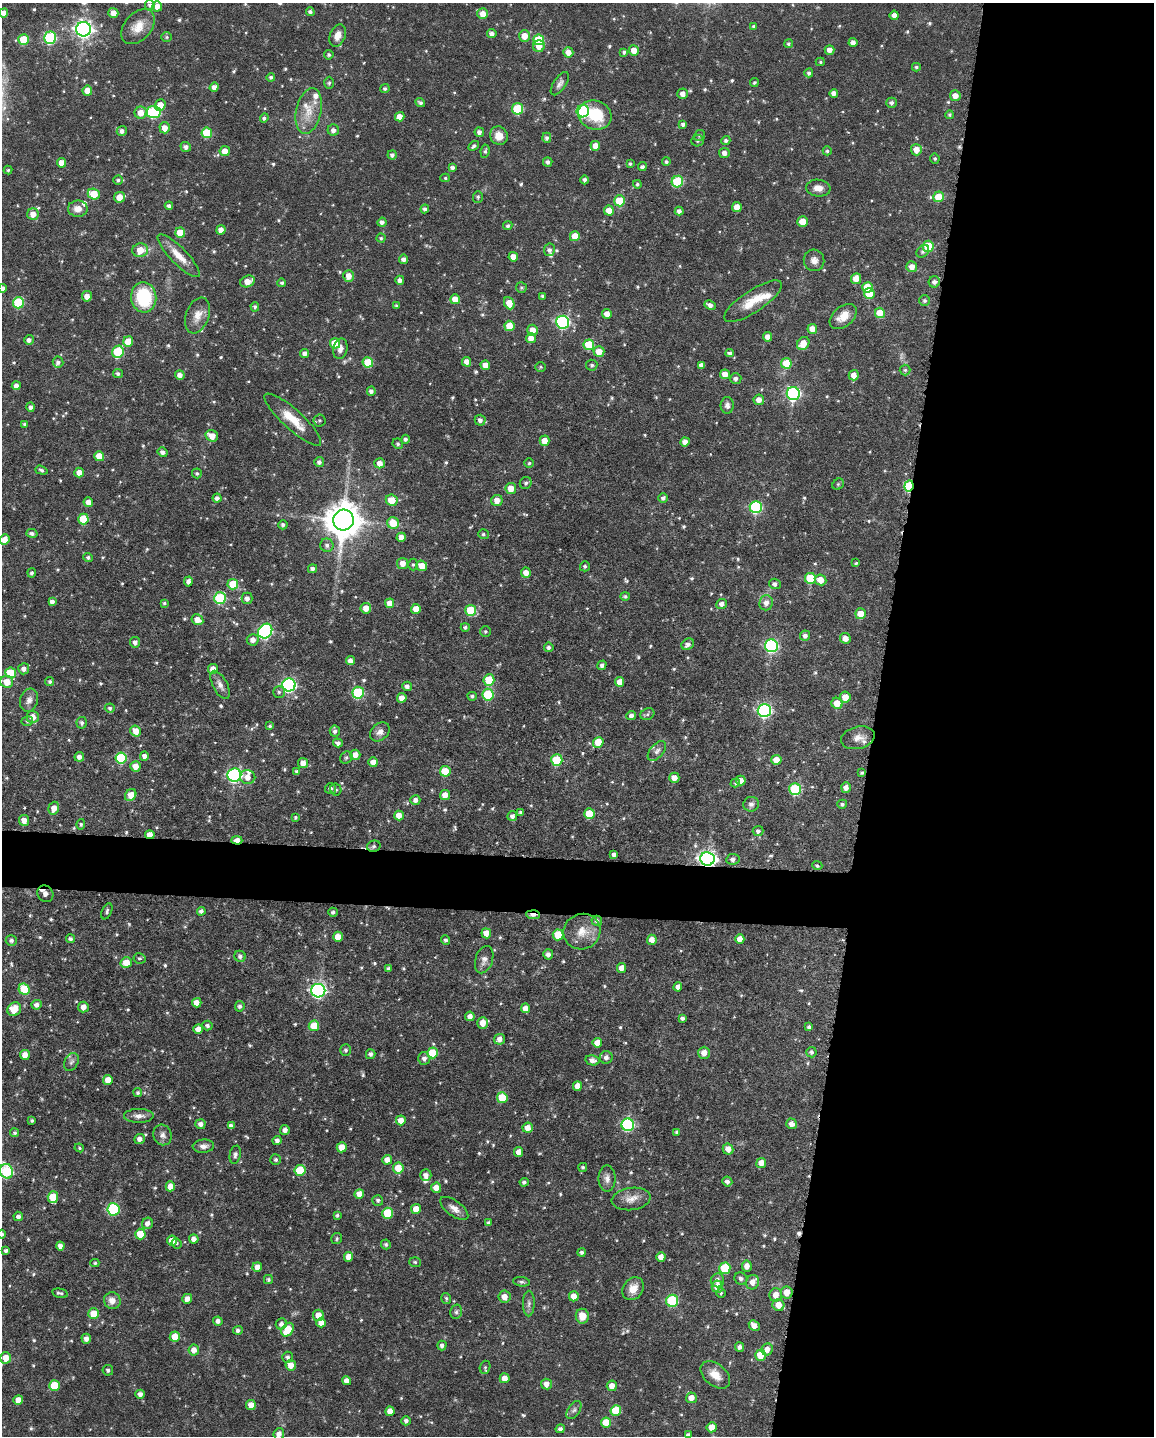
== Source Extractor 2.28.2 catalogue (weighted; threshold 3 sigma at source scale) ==
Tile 8 of 4 x 3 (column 4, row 2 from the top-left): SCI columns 3461-4612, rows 1654-3087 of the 4615 x 4632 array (HDU 1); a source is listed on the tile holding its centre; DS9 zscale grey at full resolution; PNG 1156 x 1438 px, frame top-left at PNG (2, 3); each listed source drawn as its Kron ellipse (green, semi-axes under 4 px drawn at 4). Shown black and unused: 27% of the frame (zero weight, under 6 of 12 exposures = <1% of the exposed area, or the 3 px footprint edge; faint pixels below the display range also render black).
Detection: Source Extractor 2.28.2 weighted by HDU 2 'WHT'; one run over the whole footprint, this tile lists its part. Background 0.0696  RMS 0.0044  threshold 0.0179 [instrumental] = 3 sigma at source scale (4.09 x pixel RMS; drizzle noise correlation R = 1.36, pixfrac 0.8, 0.05/0.05 arcsec/px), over >= 5 px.
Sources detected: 670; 3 cosmic-ray / hot-pixel residue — neither listed nor drawn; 11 inside a brighter listed object's ellipse — not listed separately; of the other 656, all 500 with FLUX_AUTO >= 0.589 (the completeness limit of this list) listed and drawn (156 fainter detections not listed), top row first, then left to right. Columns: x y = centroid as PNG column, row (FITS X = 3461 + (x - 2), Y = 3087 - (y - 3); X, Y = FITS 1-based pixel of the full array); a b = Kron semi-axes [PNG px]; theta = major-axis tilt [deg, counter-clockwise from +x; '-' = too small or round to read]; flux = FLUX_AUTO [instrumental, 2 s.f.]
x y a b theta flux
150 5 5 5 - 1.1
157 6 5 5 - 3.4
310 12 4 4 - 1.1
4 13 4 4 - 2.4
113 13 5 5 - 3.7
483 14 5 5 - 4
894 15 4 4 - 2.1
138 27 20 13 49 6
754 27 4 3 - 0.85
83 29 7 7 - 160
492 34 5 4 - 1.7
338 36 12 7 69 3.6
524 36 6 5 - 5.2
167 37 5 4 - 0.59
50 38 6 6 - 39
23 39 5 5 - 11
539 40 5 5 - 16
853 43 4 4 - 2
788 44 4 4 - 0.76
539 46 6 6 - 3.4
634 50 5 5 - 4.3
830 50 5 5 - 2.5
568 52 5 5 - 3.3
624 52 4 3 - 0.76
329 55 4 4 - 0.76
820 62 4 4 - 0.61
916 67 4 3 - 0.6
809 73 4 4 - 0.93
271 77 4 4 - 0.79
329 83 6 4 88 0.77
754 83 4 3 - 0.59
560 84 13 6 56 1.6
214 87 5 4 - 2.1
385 89 4 4 - 0.8
87 91 5 5 - 4
834 93 4 4 - 2
682 94 5 5 - 2.2
955 96 5 5 - 3.2
420 103 5 4 - 0.91
891 103 5 5 - 1.2
160 105 5 5 - 4.5
517 109 5 5 - 19
309 111 23 12 78 7.5
583 111 6 6 - 46
154 112 7 6 - 38
141 113 6 6 - 4.3
595 115 17 14 -19 14
949 115 4 4 - 0.72
400 117 5 4 - 3.4
264 118 5 4 - 0.82
683 124 4 4 - 1.1
165 128 5 5 - 4.2
333 130 6 5 - 1.7
122 131 5 5 - 1.7
479 132 5 4 - 1.5
207 133 5 5 - 15
700 135 6 5 - 0.85
499 136 9 8 - 4.5
547 138 5 4 - 1.1
726 140 4 4 - 0.84
698 141 6 5 - 0.76
474 146 6 4 39 0.91
595 146 5 5 - 4
186 147 5 5 - 1.6
916 150 5 5 - 4
225 151 5 5 - 4.3
485 151 7 4 82 0.83
827 151 4 4 - 0.76
724 153 5 5 - 2.1
392 155 4 4 - 1.3
935 158 5 5 - 0.68
548 162 5 4 - 1.2
666 162 4 4 - 0.84
62 163 5 4 - 3.5
630 164 3 3 - 0.66
642 167 4 4 - 1.1
452 168 4 4 - 1.1
8 170 4 4 - 0.64
445 178 5 4 - 0.59
118 180 5 4 - 0.76
585 180 4 4 - 1.2
677 182 6 5 - 26
637 184 4 4 - 0.79
818 188 12 8 -7 3.1
94 194 6 5 - 10
119 197 5 5 - 4.7
478 197 6 5 - 0.7
939 197 5 5 - 8.9
620 201 5 5 - 15
169 206 4 4 - 1.2
737 207 5 5 - 5
78 209 10 8 0 3.4
425 209 4 4 - 1.1
609 211 5 5 - 5.6
679 211 4 4 - 1.4
33 214 6 5 - 3.9
382 222 4 4 - 1.6
803 222 5 5 - 6.6
508 226 5 4 - 0.93
221 230 5 4 - 2.5
180 233 5 5 - 7.5
575 236 5 5 - 5.3
381 238 4 4 - 0.59
928 246 5 5 - 15
140 250 8 6 12 5.8
549 250 6 5 - 1.4
923 251 7 5 45 1.1
179 256 28 8 -46 6.2
513 257 5 4 - 3.3
404 259 4 4 - 1.6
814 260 11 10 - 2.5
912 267 5 5 - 3.4
349 276 6 5 - 3.8
856 279 5 5 - 4.5
400 280 4 4 - 1.4
248 281 7 5 24 4.1
934 282 6 5 - 1.7
282 283 4 4 - 0.88
867 287 5 5 - 10
2 288 4 4 - 1.4
521 288 5 5 - 0.71
869 294 5 5 - 8.2
87 296 5 5 - 2.8
542 296 3 3 - 0.65
144 297 15 12 -83 22
455 299 5 5 - 4.6
753 301 34 11 34 9.1
925 301 5 5 - 0.81
18 303 6 5 - 22
509 303 6 5 - 5.9
710 305 6 4 -26 1.9
396 306 4 3 - 0.67
255 307 5 4 - 0.92
880 313 5 5 - 6.6
607 314 5 4 - 3.3
198 315 18 11 70 4.7
843 316 15 10 41 5.2
563 322 6 6 - 57
509 326 5 5 - 7.1
812 329 5 5 - 4
533 330 5 5 - 4.1
767 337 5 4 - 2.4
531 338 5 5 - 3.2
29 340 5 4 - 1.4
128 341 5 5 - 6.9
335 343 5 5 - 8.8
803 343 7 6 - 4.7
589 345 5 5 - 13
340 349 10 7 77 2.2
599 351 5 5 - 5.5
118 352 6 5 - 22
305 353 4 4 - 1.7
730 353 4 4 - 1.2
58 362 5 5 - 1.1
368 362 5 5 - 11
467 362 5 4 - 2.9
786 363 5 5 - 12
485 365 5 4 - 3.6
592 365 5 5 - 0.94
701 365 4 4 - 1.6
541 367 5 4 - 0.59
905 370 5 5 - 0.69
118 374 5 4 - 0.89
725 374 5 4 - 3.6
180 375 5 4 - 2.3
854 375 5 5 - 2.9
736 379 6 5 - 1.5
16 386 4 4 - 2
371 391 4 4 - 1.4
793 394 6 6 - 70
759 400 5 5 - 3.1
727 405 8 6 86 1.5
31 407 4 4 - 1.3
293 420 37 10 -42 9.1
320 420 6 6 - 0.84
480 420 5 5 - 1.5
25 424 4 3 - 0.83
212 436 6 5 - 4.7
405 439 4 4 - 0.99
544 441 5 5 - 4.3
685 442 5 4 - 2.9
398 444 5 5 - 0.76
163 452 5 4 - 1.4
99 456 5 5 - 5.2
319 462 5 5 - 1.2
380 463 5 5 - 3.1
529 463 4 4 - 0.6
41 470 6 4 -17 0.86
79 473 5 4 - 3.2
197 473 5 5 - 0.78
526 483 6 6 - 1.1
838 484 6 5 - 0.61
909 486 6 4 81 25
511 488 5 5 - 5.4
217 498 4 4 - 1.4
663 498 4 4 - 1.2
392 500 6 5 - 7
497 500 5 5 - 3.3
88 502 5 4 - 3.6
756 507 6 6 - 40
83 519 5 5 - 11
344 520 10 10 - 990
393 523 6 5 - 7.8
283 525 5 4 - 0.91
32 533 6 4 -14 1.2
483 534 5 5 - 0.71
401 537 5 4 - 3.1
5 539 5 4 - 3.8
327 545 7 6 - 1.4
88 557 4 4 - 0.98
403 563 5 5 - 3.4
856 563 4 3 - 0.62
413 565 6 4 90 0.67
422 566 5 5 - 5.3
585 566 5 5 - 0.7
312 569 4 4 - 1.3
32 573 4 4 - 0.84
526 573 5 5 - 3.2
810 578 5 5 - 14
820 580 6 5 - 4.7
188 581 5 4 - 1.5
233 584 5 5 - 9.3
775 584 6 5 - 1.4
625 596 5 4 - 0.72
220 598 6 6 - 32
247 598 5 5 - 1.7
52 602 4 4 - 1.4
164 603 4 3 - 0.59
390 603 5 4 - 3.6
766 603 7 7 - 2.4
721 604 5 5 - 1.8
366 608 5 5 - 3.5
416 609 5 5 - 4.9
471 610 5 5 - 17
861 614 5 5 - 5.6
197 620 6 5 - 4.2
465 627 4 4 - 0.88
265 631 8 6 50 63
485 631 5 5 - 0.71
805 635 5 5 - 1.5
845 638 5 5 - 3.5
253 640 6 5 - 2.2
135 642 5 5 - 1.5
688 644 7 5 32 1.5
771 646 6 6 - 61
549 647 5 5 - 1
350 661 4 4 - 2.3
602 665 5 4 - 1.2
24 669 5 5 - 1.8
213 669 5 5 - 3.3
11 673 5 5 - 9.8
489 680 6 5 - 13
7 682 6 6 - 5.2
50 682 4 4 - 0.95
620 682 5 4 - 4
220 685 15 7 -62 2.5
289 685 6 6 - 81
407 686 4 4 - 1.5
279 692 5 5 - 0.79
358 693 6 6 - 26
488 695 6 5 - 21
472 696 4 4 - 0.73
845 697 5 5 - 4.9
402 698 5 4 - 3.7
29 700 12 9 73 2.3
837 703 5 5 - 5.4
110 708 5 4 - 0.81
764 710 6 6 - 78
647 714 7 5 23 0.91
631 716 5 4 - 1.5
33 717 6 6 - 3.6
27 721 6 5 - 0.79
82 723 6 5 - 1.2
270 726 4 4 - 0.65
136 731 5 5 - 4.3
335 731 5 5 - 1.2
380 732 11 8 40 2.4
858 738 17 11 15 3.5
598 742 5 5 - 8.7
338 743 5 4 - 1.4
657 751 12 6 49 1.6
355 755 5 5 - 3.5
144 756 4 4 - 1.6
79 757 5 4 - 1.7
121 758 5 5 - 24
346 758 6 5 - 0.93
557 760 5 5 - 22
776 760 5 5 - 4.7
373 762 5 4 - 3.4
303 763 5 5 - 3
135 766 5 5 - 4
297 771 4 4 - 1
445 771 5 5 - 11
862 773 4 3 - 0.63
234 775 7 6 - 68
248 777 7 7 - 2.8
674 778 5 5 - 3.4
741 781 5 4 - 3.3
735 783 5 4 - 0.72
846 787 5 5 - 2
330 789 5 5 - 1.3
795 789 6 6 - 28
336 790 6 5 - 0.74
131 795 6 5 - 5.1
445 795 5 5 - 3.5
415 800 5 4 - 1.7
751 804 8 7 - 1.4
842 804 5 4 - 0.81
54 808 6 5 - 3.6
520 812 4 4 - 0.82
589 814 5 5 - 11
399 816 5 5 - 3.7
512 816 5 4 - 1.5
295 817 4 3 - 0.71
24 820 5 5 - 2.9
81 824 5 4 - 0.64
758 831 5 5 - 1.2
150 835 5 4 - 4.1
237 840 5 3 - 4.4
374 846 7 5 14 0.9
614 855 4 4 - 1.4
707 859 7 6 - 160
733 859 6 5 - 1.4
817 866 5 4 - 0.75
45 894 9 7 -53 2.9
107 911 8 5 65 0.95
201 911 4 4 - 1.4
333 912 4 4 - 0.96
533 915 7 4 -5 4
597 921 5 5 - 1.3
582 932 18 17 - 6.3
486 933 5 5 - 3.9
558 935 5 5 - 10
338 937 5 5 - 4.4
70 939 4 4 - 1
740 939 5 4 - 3.3
11 940 5 5 - 1.1
446 940 5 4 - 1.1
652 940 5 5 - 3.1
548 954 5 5 - 1.5
240 956 5 5 - 1.3
140 958 6 5 - 0.75
484 960 14 8 72 2.3
126 963 5 5 - 6
621 968 5 4 - 2.9
388 969 4 4 - 1
678 987 4 4 - 2.3
24 989 6 5 - 12
318 991 7 6 - 97
197 1003 4 4 - 3.5
37 1005 5 5 - 1.7
240 1006 5 5 - 1.2
83 1007 5 5 - 2.6
525 1008 5 4 - 3.6
14 1009 7 6 - 7.6
470 1016 5 5 - 2.3
682 1018 4 4 - 1.2
483 1023 5 5 - 4.4
207 1025 5 4 - 1.1
314 1026 5 5 - 9.3
809 1027 4 4 - 1
198 1029 5 4 - 2.9
500 1039 6 5 - 2.4
597 1043 5 5 - 3
346 1050 6 5 - 0.8
811 1052 5 5 - 1.1
432 1053 5 5 - 9.8
704 1053 6 6 - 3.3
371 1054 5 4 - 1.3
25 1055 5 5 - 3.5
606 1057 6 6 - 1.5
424 1058 6 6 - 1.7
592 1060 7 5 -12 2.1
71 1062 9 6 62 1.3
108 1080 5 5 - 4.6
577 1086 5 4 - 3.3
138 1093 4 4 - 0.7
502 1098 5 5 - 11
139 1116 15 7 0 2.5
401 1120 5 5 - 3.5
32 1121 3 3 - 0.68
200 1124 5 5 - 1.8
791 1124 5 5 - 2.3
628 1125 6 6 - 49
231 1126 4 4 - 1.6
528 1128 5 5 - 3.6
285 1130 5 5 - 1.7
677 1132 4 4 - 0.67
15 1133 4 4 - 0.76
162 1135 10 9 - 2
139 1139 5 5 - 1.6
277 1141 4 4 - 1.5
203 1146 11 6 4 2
342 1147 5 5 - 5.1
79 1148 5 4 - 0.59
728 1149 6 5 - 3.2
519 1152 5 4 - 2.9
235 1155 9 5 77 1.2
276 1160 5 5 - 0.98
387 1160 5 5 - 2.9
761 1163 5 5 - 3.8
583 1167 4 4 - 0.7
398 1168 5 5 - 7
300 1170 5 5 - 13
7 1171 7 6 - 31
426 1175 6 5 - 1.9
607 1179 13 8 90 2.4
524 1182 4 4 - 1.1
727 1182 5 5 - 1.4
170 1186 5 4 - 3.6
436 1188 5 5 - 4.4
359 1194 5 5 - 4
53 1197 6 5 - 9.6
631 1199 19 11 8 4.1
378 1200 5 5 - 0.92
454 1208 16 7 -36 2.9
113 1209 6 6 - 37
416 1209 5 5 - 4
388 1213 5 5 - 15
337 1215 4 3 - 0.69
18 1216 5 5 - 1.5
147 1223 6 5 - 1.9
489 1223 4 3 - 1.2
2 1234 4 4 - 0.94
140 1234 5 5 - 6.8
194 1239 4 4 - 2.1
337 1239 5 5 - 0.75
172 1241 5 5 - 4.7
177 1243 5 5 - 0.66
386 1244 5 4 - 0.86
60 1246 4 4 - 1.9
6 1251 4 3 - 0.92
582 1252 4 4 - 0.97
349 1257 5 4 - 3.8
661 1257 5 4 - 3.1
415 1262 6 5 - 0.7
95 1263 4 4 - 0.63
747 1266 5 5 - 2.7
257 1267 5 5 - 3
725 1268 5 5 - 16
268 1279 5 4 - 0.85
741 1279 7 6 - 1.2
717 1280 7 6 - 2.2
521 1282 8 4 -8 0.85
752 1282 7 6 - 3.1
717 1287 6 5 - 4.6
633 1289 12 10 54 4.1
787 1292 6 6 - 4.7
60 1293 8 4 -12 1.1
721 1293 5 4 - 0.61
776 1295 7 6 - 3.8
574 1296 5 5 - 3.7
504 1297 6 6 - 3.5
446 1298 5 5 - 0.71
187 1299 5 4 - 2.5
112 1301 8 8 - 3.1
672 1301 6 6 - 27
529 1304 13 6 89 1.5
778 1305 6 6 - 4.3
456 1312 7 5 76 0.9
94 1314 5 5 - 7.4
318 1315 5 5 - 4.1
582 1316 7 6 - 5.1
218 1321 4 4 - 1.7
321 1323 5 5 - 3.4
281 1324 6 5 - 1.5
754 1326 6 4 -46 2.6
238 1330 5 4 - 1.2
288 1330 7 5 53 10
175 1337 5 5 - 5.3
86 1339 5 4 - 2.1
442 1346 5 4 - 1.3
740 1347 5 4 - 1.4
767 1349 6 5 - 2.9
194 1350 5 5 - 2.8
760 1355 5 5 - 7.6
288 1357 5 5 - 1.1
6 1358 6 5 - 4.7
291 1365 5 5 - 3.6
485 1367 6 5 - 0.74
108 1370 5 5 - 1
715 1375 17 11 -39 5.2
505 1378 5 5 - 3.4
346 1381 4 4 - 2.6
546 1384 5 5 - 2.6
54 1385 5 5 - 11
612 1386 5 5 - 3.1
140 1394 5 4 - 1.7
691 1398 5 5 - 3.5
18 1400 5 4 - 3.5
251 1405 5 5 - 3.6
574 1410 10 6 57 1.2
390 1411 5 4 - 3
616 1411 5 5 - 14
406 1421 5 4 - 1.3
606 1422 5 5 - 6.9
712 1427 5 5 - 4
560 1429 4 4 - 1.3
279 1434 6 5 - 2
688 1435 4 4 - 1.1
Overlapping masked pixels (flux is a lower limit): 5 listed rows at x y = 909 486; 150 835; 237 840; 707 859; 533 915
Isophote crosses this tile's border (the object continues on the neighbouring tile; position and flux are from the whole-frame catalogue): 7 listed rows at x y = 4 13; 2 288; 7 682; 7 1171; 2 1234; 279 1434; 688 1435